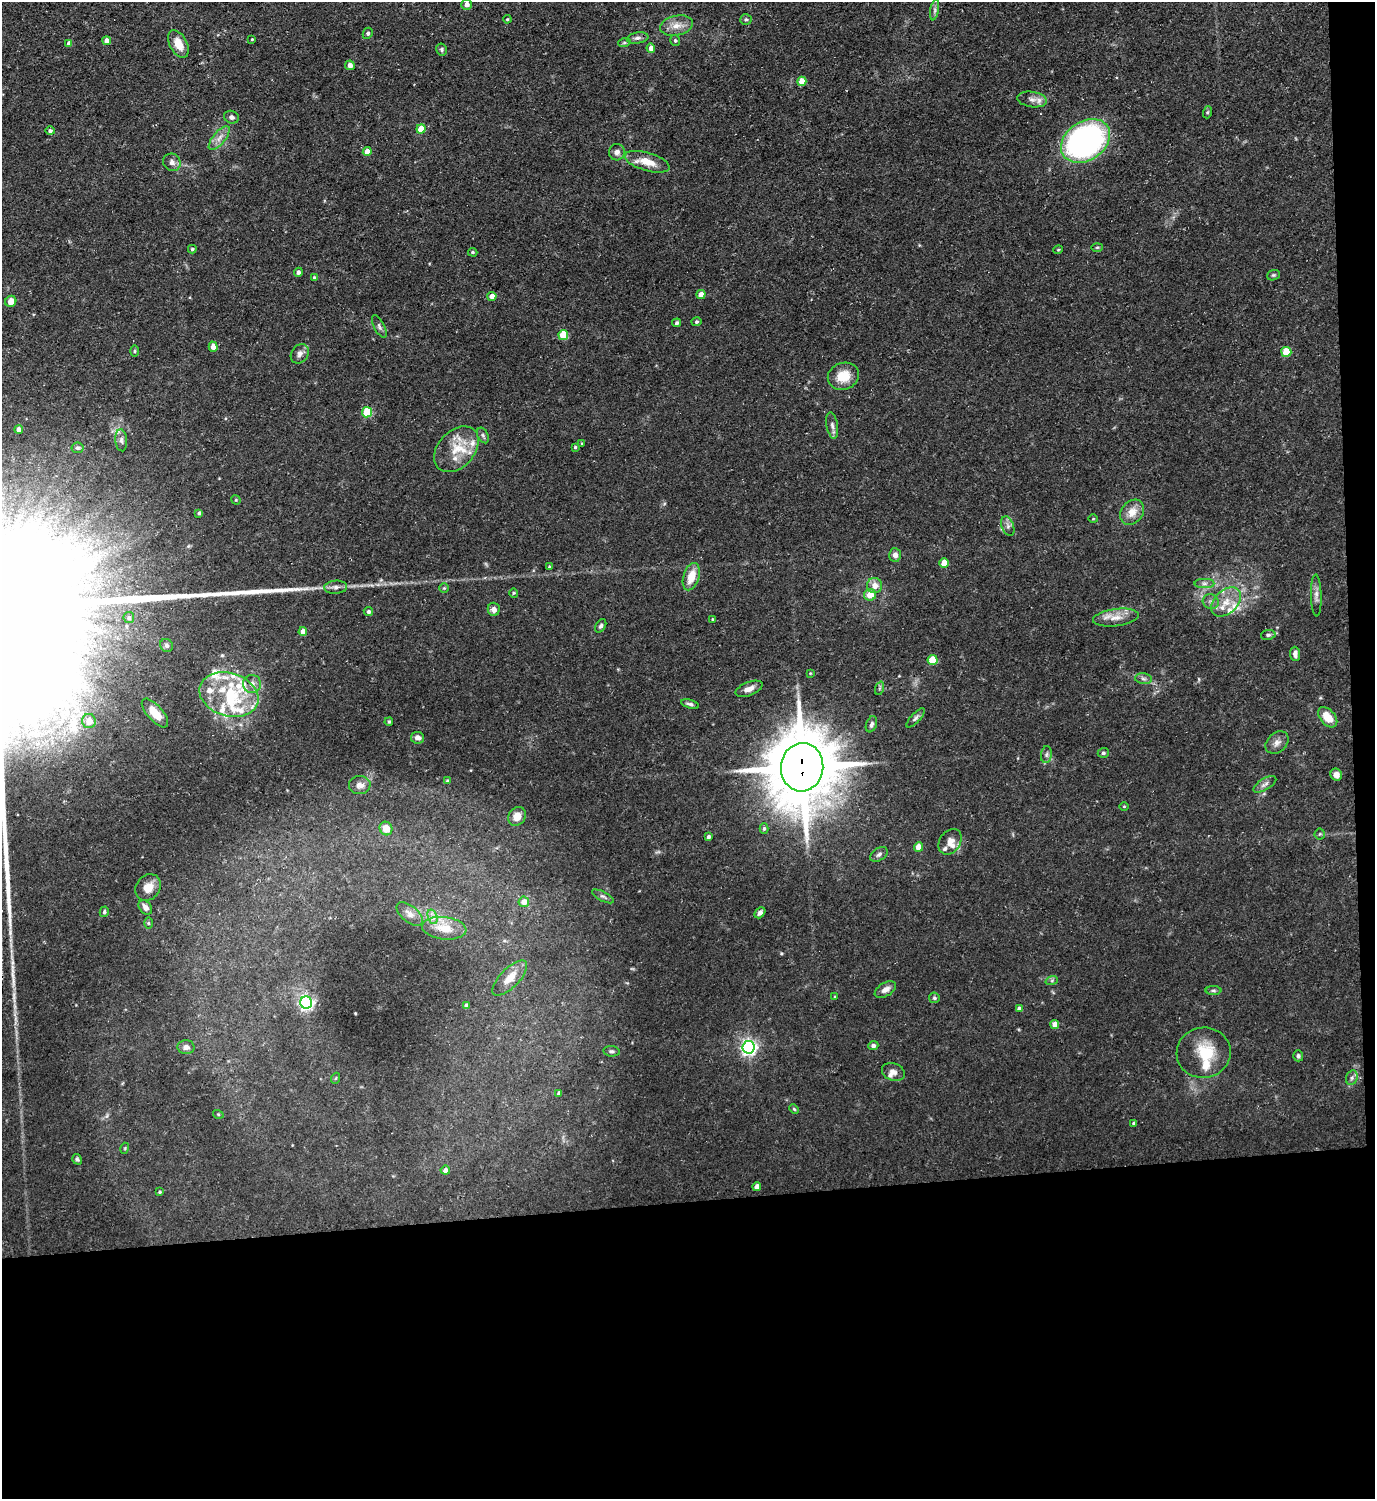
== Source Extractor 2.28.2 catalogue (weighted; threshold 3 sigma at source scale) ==
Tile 9 of 3 x 3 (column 3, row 3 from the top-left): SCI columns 2972-4344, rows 1-1497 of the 4469 x 4492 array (HDU 1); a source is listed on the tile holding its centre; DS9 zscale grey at full resolution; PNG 1377 x 1501 px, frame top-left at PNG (2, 2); each listed source drawn as its Kron ellipse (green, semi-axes under 4 px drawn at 4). Shown black and unused: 21% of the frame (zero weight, under 3 of 5 exposures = <1% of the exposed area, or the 3 px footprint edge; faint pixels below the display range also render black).
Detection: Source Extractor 2.28.2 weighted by HDU 2 'WHT'; one run over the whole footprint, this tile lists its part. Background 0.0577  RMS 0.004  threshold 0.0178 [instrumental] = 3 sigma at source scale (4.5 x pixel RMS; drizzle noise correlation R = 1.50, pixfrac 1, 0.05/0.05 arcsec/px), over >= 5 px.
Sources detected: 178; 1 too faint to see at this stretch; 1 long thin detection or spike segment (spike, bleed or trail) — neither listed nor drawn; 22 inside a brighter listed object's ellipse — not listed separately; the other 154 listed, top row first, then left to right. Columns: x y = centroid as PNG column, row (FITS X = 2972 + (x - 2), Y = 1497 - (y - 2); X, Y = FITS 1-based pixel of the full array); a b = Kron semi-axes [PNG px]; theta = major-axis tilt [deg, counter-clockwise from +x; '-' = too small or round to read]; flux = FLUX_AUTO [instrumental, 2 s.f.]
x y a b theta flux
467 4 5 5 - 2.1
935 10 10 4 79 1.1
507 19 4 3 - 0.47
746 19 6 5 - 0.74
677 25 17 10 12 4.4
368 33 6 5 - 0.94
637 38 11 5 9 1.3
252 39 3 2 - 0.37
675 40 6 4 -76 0.65
107 41 4 4 - 2.6
69 43 4 4 - 2
624 43 6 4 19 0.59
178 44 15 9 -63 5.7
651 48 5 4 - 2.8
442 49 6 5 - 0.68
350 65 5 4 - 1.7
802 81 5 4 - 5.5
1032 99 15 7 -9 2.8
1208 112 6 4 70 0.57
231 117 7 6 - 1.3
421 129 4 4 - 8.1
50 131 4 4 - 0.86
219 138 14 6 50 2.8
1086 141 26 19 34 110
367 152 4 4 - 4.7
617 152 8 8 - 1.8
172 162 9 8 - 1.8
647 162 23 9 -16 6.6
1097 247 5 3 - 0.45
192 249 4 4 - 0.59
1058 250 4 4 - 0.45
473 252 4 4 - 0.5
298 272 4 4 - 1.1
1273 275 6 5 - 0.7
314 278 4 3 - 0.94
701 295 5 4 - 3.5
492 296 4 4 - 2.4
11 301 6 5 - 3.9
696 322 5 4 - 0.59
677 323 4 4 - 0.76
379 327 12 5 -63 1.2
563 335 5 5 - 14
213 347 5 4 - 3.8
134 351 5 3 - 0.5
1286 352 5 5 - 13
300 354 10 8 55 1.9
843 376 16 13 19 8
367 412 5 5 - 19
832 425 13 5 -80 1.6
19 429 4 4 - 2.3
483 435 8 5 -63 0.88
121 440 11 6 -85 1.5
582 444 4 3 - 0.43
575 447 4 4 - 0.58
77 448 6 5 - 0.96
456 449 26 18 48 11
236 500 5 4 - 0.39
1132 512 14 10 51 4.7
199 513 4 3 - 0.69
1093 519 5 3 - 0.38
1008 526 10 6 -70 1.6
895 555 7 6 - 1.9
944 563 4 4 - 6.7
549 566 4 3 - 0.41
691 577 14 8 72 6.9
1204 583 10 4 0 1.3
875 586 7 7 - 3.7
336 587 11 6 4 1.8
444 588 4 4 - 0.45
514 593 5 4 - 0.49
870 595 6 6 - 5.7
1316 595 21 5 -88 2.2
1211 601 8 7 - 1.6
1226 602 18 11 43 6.4
494 609 6 6 - 2.2
368 612 5 4 - 1.1
129 618 5 5 - 0.83
1116 618 23 8 7 5
712 619 4 3 - 0.39
601 626 7 5 57 0.93
303 632 4 4 - 3
1268 635 7 5 10 0.89
167 645 7 6 - 1
1295 654 7 5 -86 1.6
933 660 5 5 - 12
810 673 4 3 - 0.33
1144 679 8 5 -7 1.2
252 684 9 9 - 2.4
880 688 7 4 71 0.66
749 689 14 6 21 2.9
229 695 30 21 -17 23
690 704 9 4 -16 1.1
155 713 18 7 -49 6.1
1328 717 12 7 -48 6.5
916 718 12 4 47 1.2
89 721 7 7 - 5.3
389 722 4 3 - 0.57
871 724 8 5 70 1.2
417 738 6 6 - 2.1
1277 743 13 9 43 2.5
1103 753 5 5 - 0.75
1046 755 8 5 83 1.2
802 767 24 21 83 3100
1336 775 6 5 - 2.3
447 781 4 4 - 0.61
1265 784 13 5 31 1.6
360 785 11 9 5 2.7
1124 806 4 3 - 0.37
517 816 10 8 51 4.1
386 828 7 6 - 4.9
764 828 5 4 - 0.8
1320 834 5 5 - 0.58
708 837 4 3 - 0.88
950 842 14 10 54 3.5
918 847 4 4 - 4.9
879 854 9 6 33 1.2
148 887 14 12 47 4.6
603 896 12 4 -28 1.1
524 902 5 5 - 3.7
145 907 8 6 -51 2.1
104 912 5 4 - 0.7
760 913 6 4 49 1.3
410 914 15 8 -39 2.6
433 917 7 4 -71 1.5
148 923 5 3 - 0.48
444 928 22 11 -7 7.4
510 978 23 9 46 5.1
1052 980 6 4 19 0.69
885 989 12 6 29 2.3
1213 991 8 4 0 0.71
835 997 4 3 - 0.39
934 998 5 5 - 0.74
306 1003 6 6 - 100
466 1006 4 3 - 1.1
1019 1009 4 4 - 1.6
1055 1024 4 4 - 3.5
873 1045 5 4 - 1.2
186 1047 8 7 - 2
749 1047 6 6 - 150
612 1051 8 5 -7 0.91
1204 1053 27 25 10 14
1298 1056 5 5 - 0.98
893 1072 12 8 -20 2.1
336 1078 6 3 70 0.49
1352 1078 7 5 69 1.1
559 1093 4 3 - 1.2
794 1109 5 3 - 0.49
218 1114 5 3 - 0.42
1133 1123 4 3 - 0.6
125 1148 5 3 - 0.41
77 1159 5 4 - 0.68
445 1170 5 4 - 2.2
757 1187 4 4 - 2.6
160 1192 3 3 - 0.46
Overlapping masked pixels (flux is a lower limit): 1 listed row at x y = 802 767